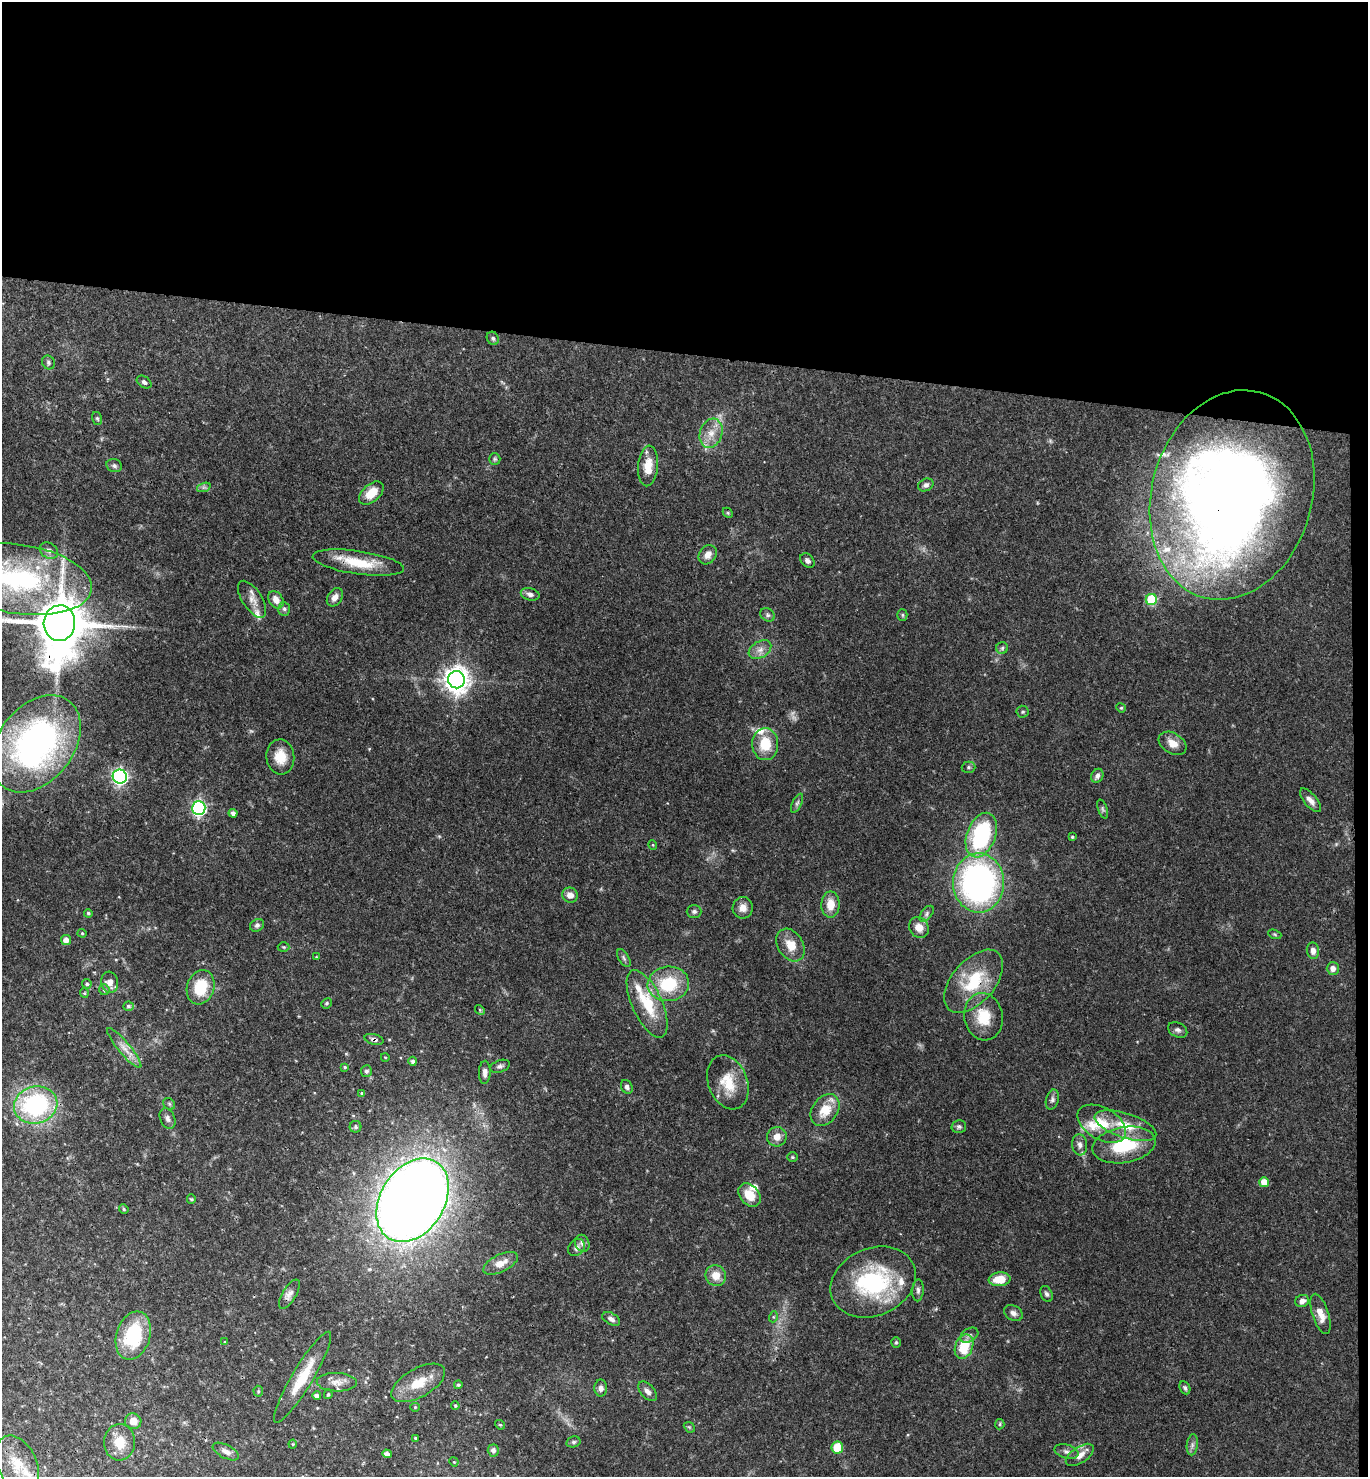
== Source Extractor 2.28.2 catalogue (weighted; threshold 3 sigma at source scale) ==
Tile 3 of 3 x 3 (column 3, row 1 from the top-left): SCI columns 2892-4257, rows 2962-4436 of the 4515 x 4443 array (HDU 1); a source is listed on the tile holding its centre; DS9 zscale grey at full resolution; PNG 1370 x 1479 px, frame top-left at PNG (2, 2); each listed source drawn as its Kron ellipse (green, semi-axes under 4 px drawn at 4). Shown black and unused: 25% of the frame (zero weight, under 3 of 4 exposures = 6% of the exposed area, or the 3 px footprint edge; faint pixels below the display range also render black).
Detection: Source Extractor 2.28.2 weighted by HDU 2 'WHT'; one run over the whole footprint, this tile lists its part. Background 0.0672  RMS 0.0037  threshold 0.0166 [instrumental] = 3 sigma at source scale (4.5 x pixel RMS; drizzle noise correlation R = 1.50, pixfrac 1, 0.05/0.05 arcsec/px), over >= 5 px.
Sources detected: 169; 2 too faint to see at this stretch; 1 inside a brighter object's white glare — neither listed nor drawn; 11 inside a brighter listed object's ellipse — not listed separately; the other 155 listed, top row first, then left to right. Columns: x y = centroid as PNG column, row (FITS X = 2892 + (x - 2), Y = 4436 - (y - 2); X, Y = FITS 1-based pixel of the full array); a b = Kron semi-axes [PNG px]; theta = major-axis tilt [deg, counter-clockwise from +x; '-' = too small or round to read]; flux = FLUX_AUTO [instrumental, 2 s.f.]
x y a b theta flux
493 338 7 5 -55 0.74
48 362 7 6 - 0.76
144 382 8 5 -34 1.2
97 418 6 5 - 0.61
711 433 15 11 71 4.7
495 459 6 5 - 0.62
114 466 8 6 -20 1
648 466 20 10 85 6.4
926 485 8 6 27 1.3
204 487 7 4 18 0.75
371 493 14 8 42 6.8
1232 495 106 80 74 450
728 513 6 4 -46 0.48
49 551 10 7 -30 1.5
708 555 10 8 51 2.7
807 561 8 6 -43 1.2
358 563 46 11 -8 14
19 579 74 34 -8 64
530 594 9 6 -15 1.4
335 597 10 7 56 2.3
252 599 21 9 -57 3.4
1151 599 5 5 - 20
276 600 9 6 -55 3.2
284 609 7 6 - 0.89
768 615 8 6 -34 0.81
902 615 5 5 - 0.55
59 623 18 16 86 2100
1002 648 6 6 - 0.71
760 650 12 8 31 2.5
456 680 8 8 - 390
1121 708 5 4 - 0.43
1023 712 6 6 - 0.66
1173 743 15 10 -32 3.7
36 744 54 37 52 130
765 744 16 13 -88 9.5
280 757 17 14 -83 6.7
968 767 7 5 0 0.71
1097 776 7 6 - 1.3
120 777 7 7 - 100
1310 800 14 6 -49 2.2
797 803 10 4 64 0.94
199 808 7 6 - 83
1103 809 10 4 -71 0.76
233 813 4 4 - 1.3
981 835 23 14 69 40
1072 837 3 3 - 0.45
653 845 5 3 - 0.32
979 883 30 25 -89 120
570 895 8 7 - 2.4
830 904 13 9 89 5.4
743 908 11 10 - 2.8
694 911 7 6 - 1
88 913 4 4 - 0.59
927 914 9 5 50 0.97
257 925 7 6 - 1
919 927 11 9 -57 3.5
82 933 4 4 - 0.47
1275 934 7 4 -20 0.49
66 940 5 5 - 2.4
790 945 17 12 -59 6.2
284 947 6 5 - 0.48
1313 951 8 6 -84 1.9
316 957 4 3 - 0.24
624 958 10 5 -59 0.88
1333 968 6 6 - 2.2
974 981 37 21 49 19
110 982 11 8 -81 3.2
87 984 5 4 - 0.67
668 984 21 17 6 18
201 987 17 13 73 12
104 990 5 5 - 0.69
84 993 5 4 - 0.44
327 1003 5 5 - 0.57
647 1004 36 15 -65 16
128 1006 5 4 - 0.73
480 1010 5 4 - 0.45
984 1017 24 19 -80 11
1178 1030 10 7 -26 1.2
374 1039 10 5 -16 1.2
124 1048 25 6 -50 3.7
385 1057 4 2 - 0.29
413 1061 4 4 - 0.94
500 1066 10 6 20 1.1
345 1067 4 3 - 0.48
366 1071 6 5 - 0.98
485 1072 11 6 88 1.8
728 1082 28 19 -69 10
627 1087 7 5 -63 1.1
362 1093 4 3 - 0.85
1052 1100 10 6 75 1.2
169 1104 6 5 - 0.66
36 1105 22 18 12 50
825 1110 17 12 53 8
168 1118 11 7 -66 1.4
1102 1124 26 16 -30 10
1125 1126 32 12 -18 10
355 1127 6 6 - 0.85
959 1127 7 6 - 0.88
777 1137 10 9 - 3.4
1080 1145 10 7 -84 1.9
1124 1145 32 18 10 19
792 1157 5 4 - 0.49
1264 1182 5 5 - 5.7
749 1195 13 9 -50 6.5
191 1199 4 4 - 0.42
413 1200 45 32 58 640
124 1209 5 4 - 0.5
582 1243 9 7 -68 1.5
576 1248 9 7 48 1.4
501 1263 19 8 26 4.1
716 1276 10 10 - 4.6
1000 1279 11 7 6 7.1
873 1282 44 34 24 43
918 1290 11 5 87 1.3
289 1294 16 7 59 2.1
1046 1294 8 5 -64 0.98
1302 1301 7 6 - 1.9
1013 1313 10 7 -31 1.6
1321 1314 21 8 -72 4.7
773 1317 5 3 - 0.38
611 1319 10 5 -29 1.5
133 1335 25 17 73 24
969 1335 10 6 32 1.3
225 1342 4 3 - 0.31
896 1342 5 4 - 0.45
964 1347 12 9 69 11
303 1377 52 10 59 12
337 1382 20 9 -1 3.2
418 1383 30 14 30 9
458 1385 4 4 - 0.66
601 1388 8 6 90 1.7
1185 1388 7 5 -63 0.83
258 1391 5 5 - 0.5
648 1391 11 6 -48 1.8
328 1394 5 4 - 0.61
317 1396 4 4 - 1.5
455 1406 4 3 - 0.4
415 1407 4 4 - 0.39
133 1421 8 7 - 2.8
1000 1424 5 4 - 0.5
500 1425 5 4 - 0.45
689 1427 6 4 -43 0.51
415 1438 3 3 - 0.4
120 1442 18 15 85 6.6
573 1442 7 5 15 0.75
293 1444 4 4 - 0.41
1192 1445 10 5 83 1.3
837 1448 6 6 - 9.1
226 1451 14 6 -27 2.1
493 1451 6 5 - 1.2
1066 1452 12 7 -16 1.4
387 1454 4 4 - 1.5
1080 1455 16 8 34 3.1
454 1462 5 4 - 0.35
17 1464 30 19 -65 11
Overlapping masked pixels (flux is a lower limit): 6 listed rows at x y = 1232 495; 19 579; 59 623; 974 981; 984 1017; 374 1039
Isophote crosses this tile's border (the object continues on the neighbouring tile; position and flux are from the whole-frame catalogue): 2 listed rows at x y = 19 579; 59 623